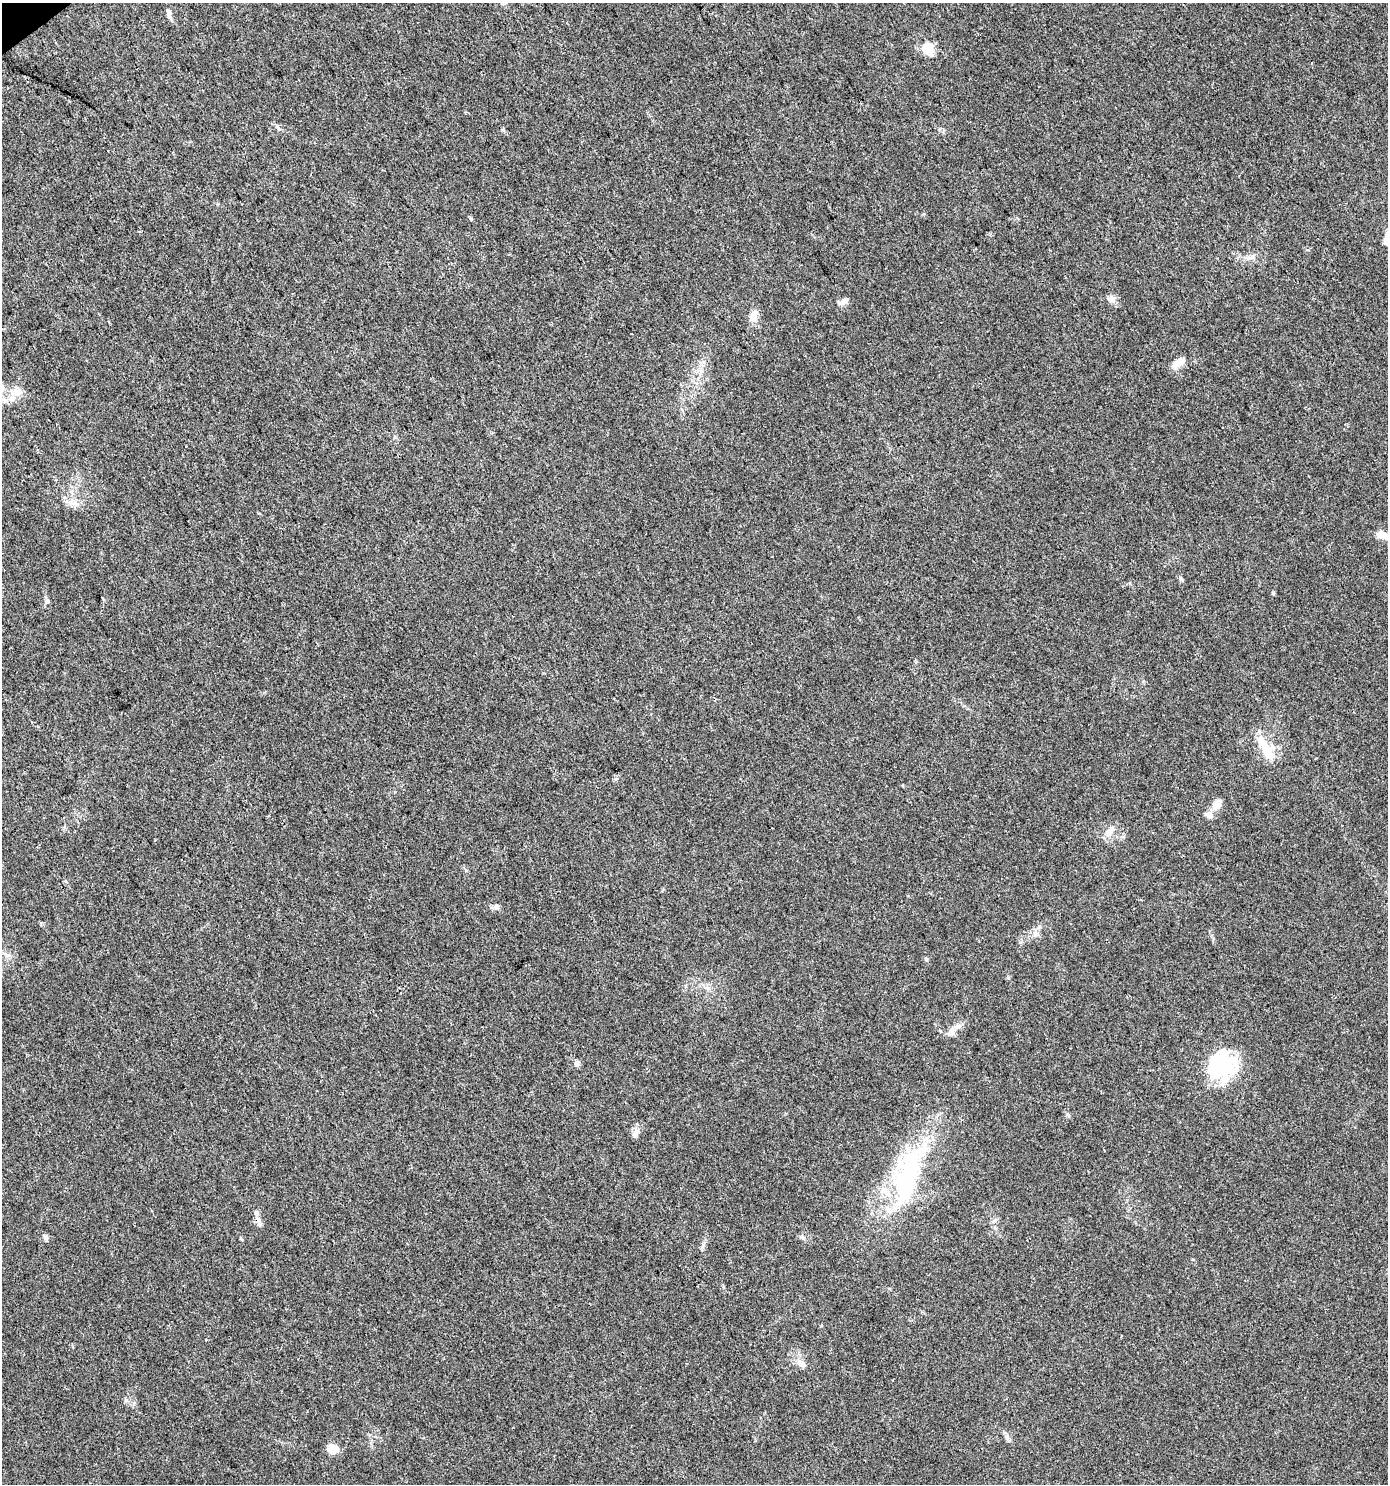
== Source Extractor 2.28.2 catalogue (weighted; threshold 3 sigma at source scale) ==
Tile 11 of 4 x 4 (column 3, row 3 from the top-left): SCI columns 2897-4282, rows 1487-2968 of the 5857 x 5932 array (HDU 1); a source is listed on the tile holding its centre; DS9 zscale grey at full resolution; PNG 1390 x 1486 px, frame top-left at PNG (2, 3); no overlay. Shown black and unused: <1% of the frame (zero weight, under 3 of 4 exposures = <1% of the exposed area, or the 3 px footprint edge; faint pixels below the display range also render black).
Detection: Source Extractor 2.28.2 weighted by HDU 2 'WHT'; one run over the whole footprint, this tile lists its part. Background 0.0257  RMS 0.0035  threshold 0.0156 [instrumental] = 3 sigma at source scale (4.5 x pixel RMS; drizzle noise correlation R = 1.50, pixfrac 1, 0.0396/0.0396 arcsec/px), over >= 5 px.
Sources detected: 40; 2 inside a brighter object's white glare — not listed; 4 inside a brighter listed object's ellipse — not listed separately; the other 34 listed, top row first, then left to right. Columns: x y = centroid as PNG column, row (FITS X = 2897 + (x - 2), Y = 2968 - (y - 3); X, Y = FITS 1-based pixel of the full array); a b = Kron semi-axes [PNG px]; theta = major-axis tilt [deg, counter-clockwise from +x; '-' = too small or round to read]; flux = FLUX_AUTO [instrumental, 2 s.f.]
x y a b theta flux
503 3 8 6 -33 0.95
169 17 11 6 -64 1.3
927 49 10 8 -56 12
278 127 10 3 -50 0.67
471 219 6 4 -20 0.41
1252 257 7 4 1 0.89
1112 299 11 9 -90 1.8
844 302 10 8 3 1.4
753 317 16 10 81 3
1179 363 16 8 39 4
16 392 13 7 -88 2.4
2 399 10 4 13 1.1
74 503 13 6 -3 2.1
1382 535 15 8 -4 2.9
1181 579 9 4 -52 0.68
47 602 7 4 1 0.55
1265 748 35 10 -62 8.9
1217 804 14 9 54 3.1
1110 831 17 9 55 3
496 907 8 6 -43 1
9 955 8 4 0 0.87
926 959 5 5 - 0.53
952 1032 14 8 55 2.1
577 1063 8 7 - 1.2
1225 1064 40 29 85 22
635 1133 13 7 74 1.7
909 1174 89 30 71 52
256 1213 8 6 76 1
45 1237 9 6 -57 1.1
240 1238 5 3 - 0.37
802 1364 14 8 -41 2.4
126 1400 7 5 -44 0.81
1007 1437 9 6 -53 1.1
333 1450 13 12 - 3.5
Overlapping masked pixels (flux is a lower limit): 1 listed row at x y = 256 1213
Isophote crosses this tile's border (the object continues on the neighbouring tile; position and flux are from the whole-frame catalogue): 2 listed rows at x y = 503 3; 2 399
Unlisted compact peaks at least as high as the median listed source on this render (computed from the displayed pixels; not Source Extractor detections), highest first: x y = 1273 593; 801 1237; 703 1245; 1020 942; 995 1220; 1067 1114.